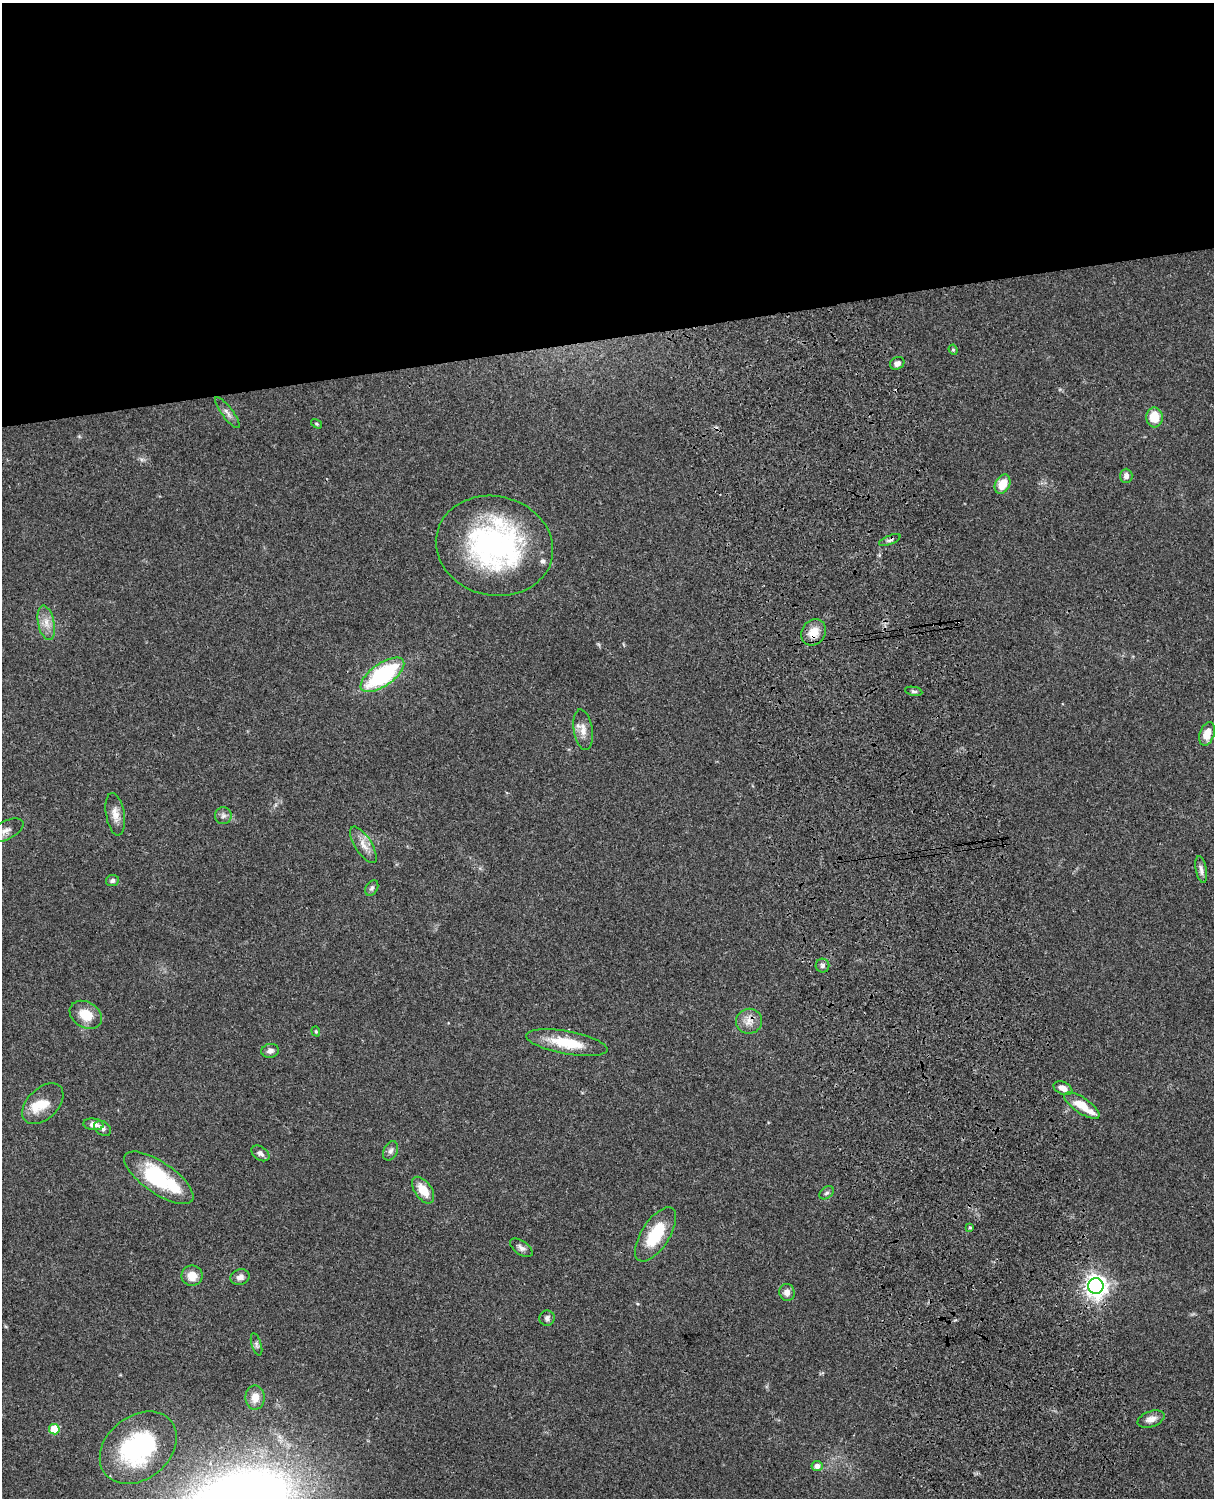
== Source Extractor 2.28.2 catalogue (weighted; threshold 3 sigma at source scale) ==
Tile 2 of 4 x 3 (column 2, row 1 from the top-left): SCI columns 1333-2544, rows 3268-4763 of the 5088 x 4927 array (HDU 1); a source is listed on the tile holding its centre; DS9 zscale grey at full resolution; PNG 1216 x 1500 px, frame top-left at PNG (2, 3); each listed source drawn as its Kron ellipse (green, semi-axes under 4 px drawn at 4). Shown black and unused: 23% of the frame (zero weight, under 3 of 4 exposures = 6% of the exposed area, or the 3 px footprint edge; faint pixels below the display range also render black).
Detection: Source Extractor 2.28.2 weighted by HDU 2 'WHT'; one run over the whole footprint, this tile lists its part. Background 0.0752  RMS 0.0059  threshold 0.0265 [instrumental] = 3 sigma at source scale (4.5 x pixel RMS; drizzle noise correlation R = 1.50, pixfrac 1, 0.05/0.05 arcsec/px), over >= 5 px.
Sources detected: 57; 1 cosmic-ray / hot-pixel residue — neither listed nor drawn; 4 inside a brighter listed object's ellipse — not listed separately; the other 52 listed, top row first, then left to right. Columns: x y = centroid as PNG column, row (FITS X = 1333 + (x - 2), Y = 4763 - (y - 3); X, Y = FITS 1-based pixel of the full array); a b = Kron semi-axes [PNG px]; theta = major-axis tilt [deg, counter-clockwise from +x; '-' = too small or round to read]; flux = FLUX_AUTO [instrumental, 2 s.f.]
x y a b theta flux
953 350 5 4 - 0.78
897 363 7 6 - 2.6
227 412 19 5 -53 2.8
1154 417 10 8 -87 12
317 424 6 3 -31 0.66
1126 476 7 6 - 2.5
1002 484 10 7 62 11
890 540 11 4 21 1.6
494 546 59 49 -13 130
46 623 17 8 -78 5.7
814 632 14 11 54 8.1
382 675 25 11 35 64
914 691 9 4 -11 1.3
583 730 20 9 -81 5.6
1207 734 12 7 72 8.4
115 814 21 9 -80 5.7
223 816 8 8 - 2.2
6 830 19 9 26 5.3
363 845 21 8 -58 5.5
1201 870 13 5 -79 2.4
112 881 6 5 - 1.6
372 888 8 6 62 1.4
822 966 7 7 - 1.8
86 1015 17 13 -31 12
749 1021 13 12 - 5.6
316 1031 5 4 - 0.65
567 1043 41 11 -10 21
270 1051 9 7 9 2.5
1063 1088 10 6 -25 4.2
43 1104 24 15 44 11
1082 1106 20 8 -34 12
93 1124 10 6 -6 4.2
103 1128 9 6 -37 2.1
391 1151 10 7 64 2.1
260 1153 10 6 -35 2.3
159 1178 40 15 -34 50
423 1190 15 8 -55 10
827 1193 8 5 37 1.4
970 1227 4 4 - 0.63
656 1234 31 14 57 24
521 1248 13 7 -35 2.4
192 1276 10 10 - 7.1
240 1277 9 7 20 3
1096 1286 8 7 - 440
787 1292 8 7 - 3.2
547 1318 7 7 - 2
256 1344 11 5 -73 1.6
255 1398 12 9 89 6.1
1151 1419 14 7 19 4.2
54 1429 5 5 - 19
138 1448 42 31 39 76
817 1466 5 5 - 3.7
Overlapping masked pixels (flux is a lower limit): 2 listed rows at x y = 890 540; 814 632
Isophote crosses this tile's border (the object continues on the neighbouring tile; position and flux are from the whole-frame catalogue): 1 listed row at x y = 6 830